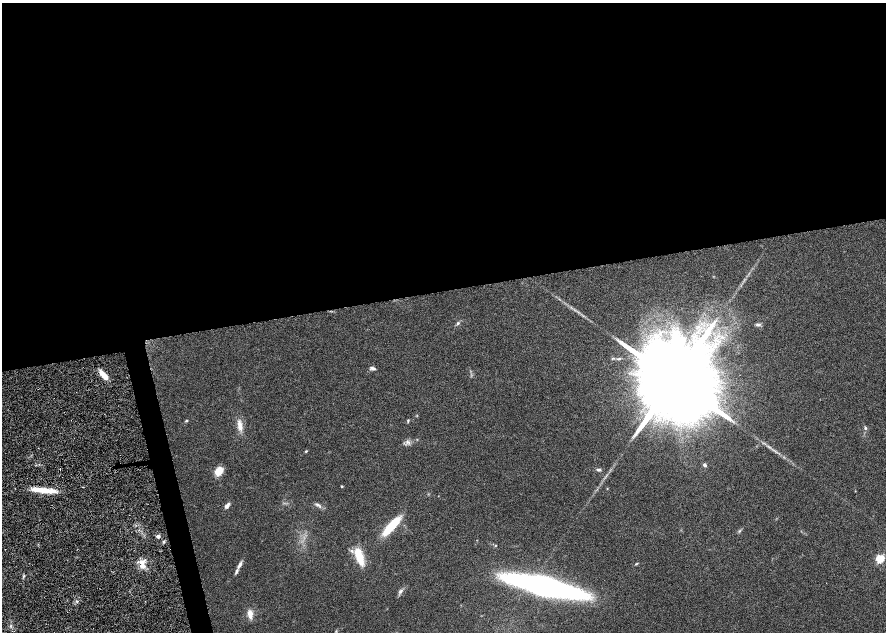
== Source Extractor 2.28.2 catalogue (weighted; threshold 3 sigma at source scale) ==
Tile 2 of 4 x 4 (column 2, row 1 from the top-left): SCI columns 1778-3545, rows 3836-5095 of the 7092 x 5198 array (HDU 1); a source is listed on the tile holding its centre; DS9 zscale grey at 2 x 2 block average (1 PNG px = mean of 2 x 2 image px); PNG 888 x 634 px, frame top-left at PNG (2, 3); no overlay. Shown black and unused: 47% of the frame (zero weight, under 4 of 8 exposures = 4% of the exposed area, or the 3 px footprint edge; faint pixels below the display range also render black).
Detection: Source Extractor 2.28.2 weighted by HDU 2 'WHT'; one run over the whole footprint, this tile lists its part. Background 0.023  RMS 0.0036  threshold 0.0146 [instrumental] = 3 sigma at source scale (4.09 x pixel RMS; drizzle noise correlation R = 1.36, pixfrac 0.8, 0.0396/0.0396 arcsec/px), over >= 5 px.
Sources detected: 34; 1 cosmic-ray / hot-pixel residue — not listed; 2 inside a brighter listed object's ellipse — not listed separately; the other 31 listed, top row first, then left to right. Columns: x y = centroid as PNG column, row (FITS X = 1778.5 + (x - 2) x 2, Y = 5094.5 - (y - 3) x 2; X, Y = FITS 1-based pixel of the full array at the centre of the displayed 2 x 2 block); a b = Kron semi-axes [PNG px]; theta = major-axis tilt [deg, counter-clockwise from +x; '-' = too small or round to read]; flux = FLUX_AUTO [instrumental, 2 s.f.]
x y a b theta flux
458 323 5 3 - 0.95
758 325 7 3 -6 1.2
613 358 4 2 - 0.5
619 359 4 3 - 0.68
373 368 6 3 -13 1.5
104 375 12 4 -49 7.7
674 380 21 15 5 21000
186 420 4 3 - 0.55
408 420 4 3 - 0.6
240 425 16 5 -79 4.7
865 428 5 4 - 0.9
407 442 5 3 - 1.4
306 451 3 3 - 0.54
705 465 5 3 - 1.2
599 470 5 4 - 1.2
219 471 8 6 50 9.9
342 486 3 2 - 0.56
44 490 31 5 -5 13
318 505 8 3 -25 1.5
227 506 9 4 52 2.1
391 526 23 6 48 22
158 536 3 3 - 2.5
359 556 19 6 -73 14
880 559 3 3 - 38
636 564 4 2 - 0.54
239 565 11 4 62 2.4
143 566 7 6 - 4.5
544 587 48 10 -13 320
400 591 7 4 50 1.6
77 601 3 3 - 0.64
250 614 10 6 -83 4.5